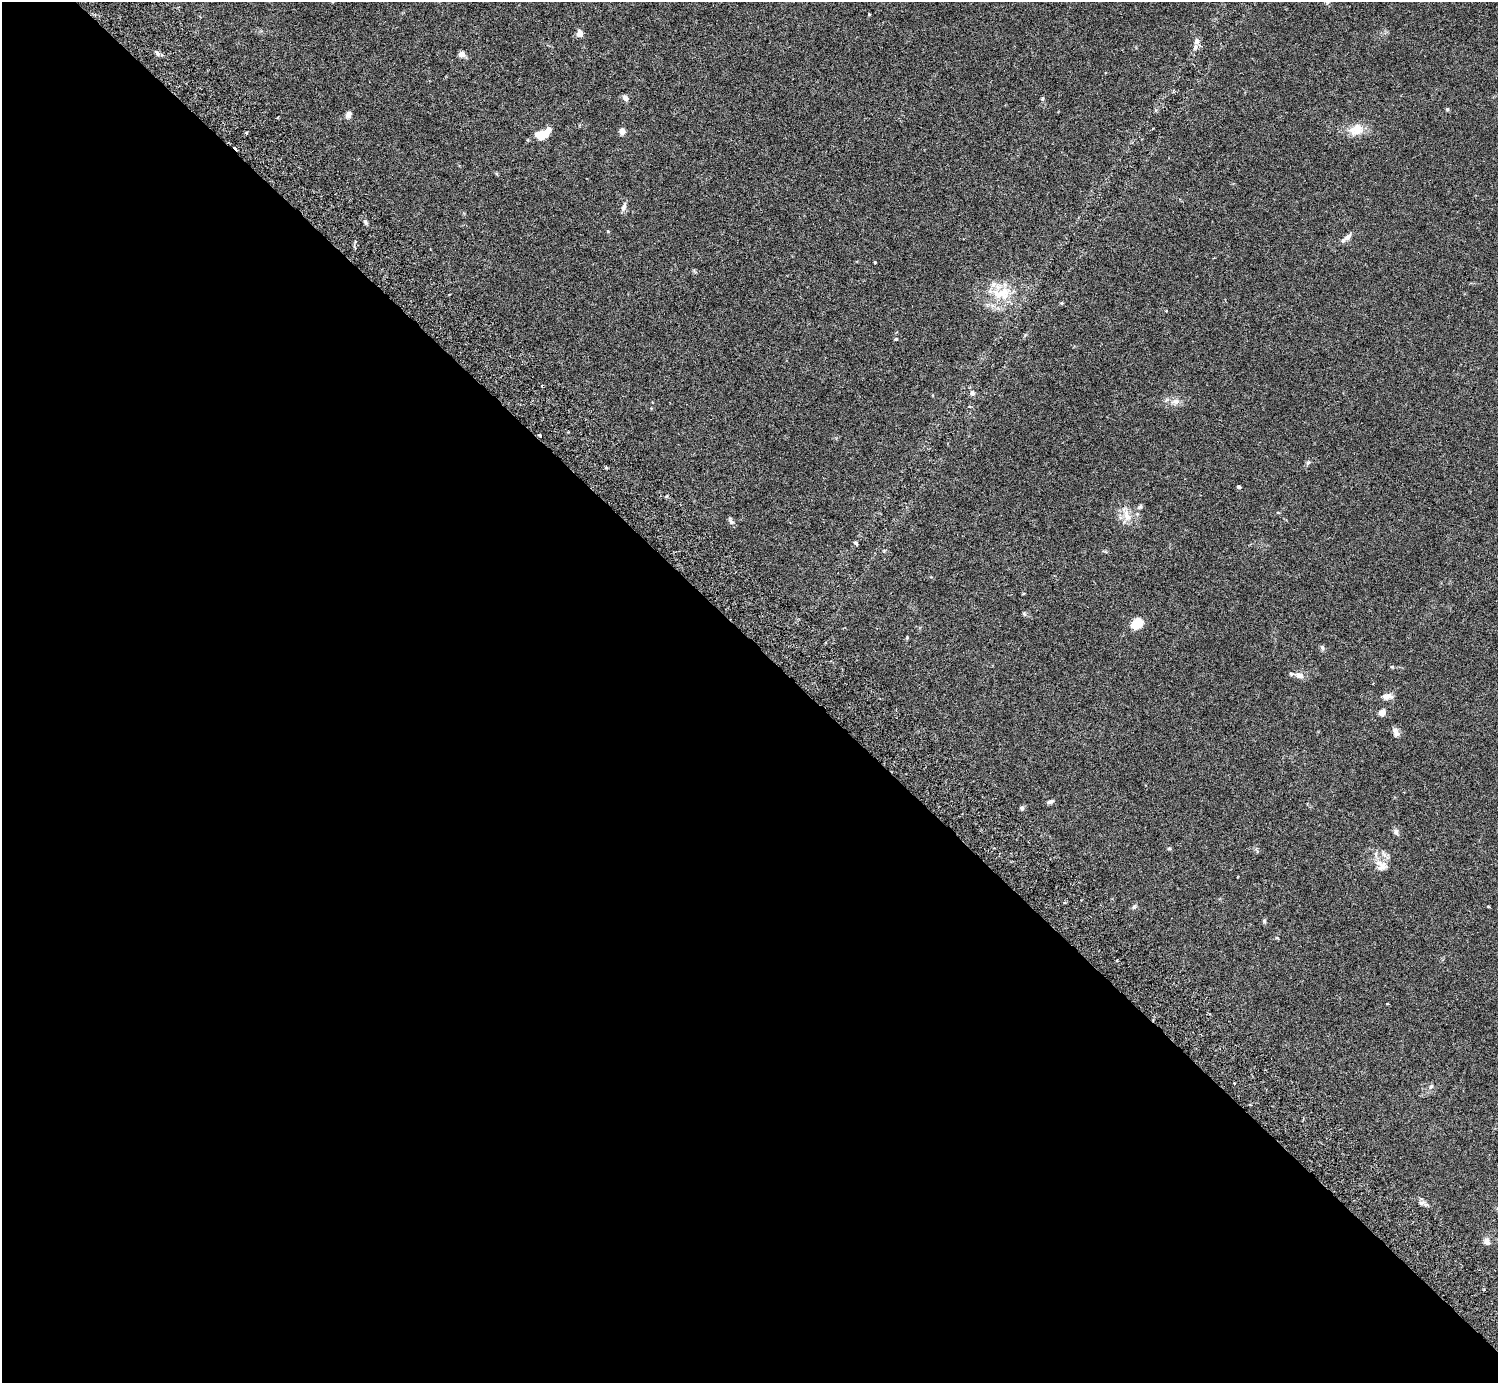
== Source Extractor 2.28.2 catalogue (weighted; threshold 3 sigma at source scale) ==
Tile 9 of 4 x 4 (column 1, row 3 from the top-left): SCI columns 45-1540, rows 1586-2966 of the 6074 x 6074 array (HDU 1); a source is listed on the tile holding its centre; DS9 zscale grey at full resolution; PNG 1500 x 1385 px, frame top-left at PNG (2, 2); no overlay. Shown black and unused: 54% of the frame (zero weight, under 3 of 6 exposures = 3% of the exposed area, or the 3 px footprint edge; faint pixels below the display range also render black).
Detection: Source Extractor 2.28.2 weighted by HDU 2 'WHT'; one run over the whole footprint, this tile lists its part. Background 0.0147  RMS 0.002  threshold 0.0081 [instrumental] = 3 sigma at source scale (4.09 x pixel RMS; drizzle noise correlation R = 1.36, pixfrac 0.8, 0.05/0.05 arcsec/px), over >= 5 px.
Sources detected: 56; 1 cosmic-ray / hot-pixel residue — not listed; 4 inside a brighter listed object's ellipse — not listed separately; the other 51 listed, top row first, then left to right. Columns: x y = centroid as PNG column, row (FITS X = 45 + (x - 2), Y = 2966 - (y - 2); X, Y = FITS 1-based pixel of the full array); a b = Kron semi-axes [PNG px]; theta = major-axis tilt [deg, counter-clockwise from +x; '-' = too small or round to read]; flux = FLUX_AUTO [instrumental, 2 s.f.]
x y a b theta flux
869 14 3 3 - 0.2
579 33 7 7 - 0.95
1197 41 8 7 - 0.68
157 53 9 5 -59 0.45
462 54 9 7 -10 0.73
625 98 8 5 -54 0.68
1042 99 5 4 - 0.24
1447 109 5 4 - 0.26
348 114 8 6 61 0.85
278 117 4 2 - 0.13
1356 130 22 15 11 2.8
622 131 5 5 - 1.4
246 133 4 3 - 0.22
542 134 14 7 25 4.5
624 207 12 6 71 0.71
365 222 7 4 -73 0.42
608 231 5 3 - 0.16
1348 237 9 6 45 1
875 262 4 3 - 0.13
1002 293 30 18 5 6.1
1061 303 5 4 - 0.19
896 339 5 4 - 0.22
972 393 7 7 - 0.57
1176 401 11 8 11 1.1
540 436 4 4 - 0.19
606 468 5 3 - 0.2
1239 487 4 3 - 0.66
1127 515 20 9 -76 1.9
731 521 10 5 -62 0.49
855 543 5 4 - 0.29
1024 614 7 4 -53 0.26
1136 624 13 10 38 3.1
907 638 5 3 - 0.17
1322 647 7 5 -71 0.38
1392 667 5 4 - 0.2
1299 675 11 7 -14 1.2
1387 696 10 6 4 1.4
1382 712 4 4 - 3.1
1396 733 12 7 -70 0.74
1050 801 9 4 19 0.48
1022 808 5 5 - 0.46
1396 832 8 6 -68 0.58
1169 848 5 4 - 0.26
1381 867 18 10 32 1.4
1134 907 7 5 63 0.36
1264 921 6 5 - 0.28
1117 960 4 2 - 0.15
1387 1004 3 2 - 0.13
1431 1086 7 5 52 0.37
1421 1203 6 5 - 0.46
1487 1241 10 7 -84 0.73